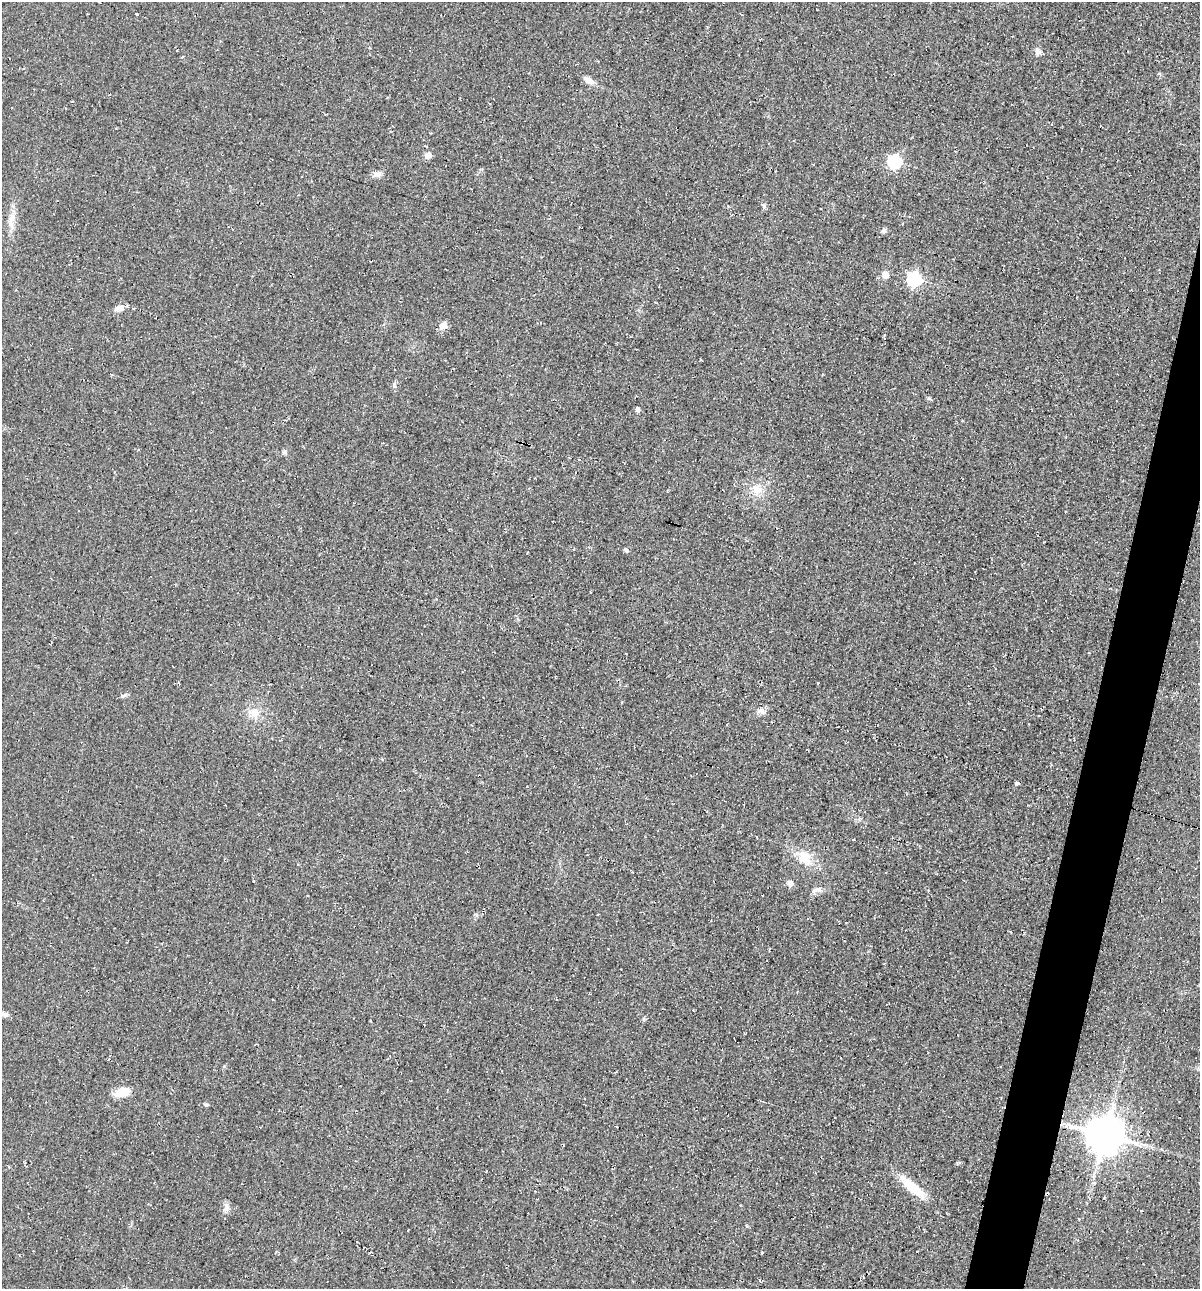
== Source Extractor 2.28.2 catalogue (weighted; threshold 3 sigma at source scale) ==
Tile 10 of 4 x 4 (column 2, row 3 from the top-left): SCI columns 1320-2517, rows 1298-2584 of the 5225 x 5189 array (HDU 1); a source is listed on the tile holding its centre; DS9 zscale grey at full resolution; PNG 1202 x 1291 px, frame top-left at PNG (2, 2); no overlay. Shown black and unused: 3% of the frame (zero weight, under 2 of 3 exposures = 1% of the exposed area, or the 3 px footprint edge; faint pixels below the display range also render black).
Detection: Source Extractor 2.28.2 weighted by HDU 2 'WHT'; one run over the whole footprint, this tile lists its part. Background 0.0842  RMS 0.014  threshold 0.0626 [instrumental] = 3 sigma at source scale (4.5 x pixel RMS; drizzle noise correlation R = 1.50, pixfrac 1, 0.05/0.05 arcsec/px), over >= 5 px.
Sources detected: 40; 1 cosmic-ray / hot-pixel residue — not listed; the other 39 listed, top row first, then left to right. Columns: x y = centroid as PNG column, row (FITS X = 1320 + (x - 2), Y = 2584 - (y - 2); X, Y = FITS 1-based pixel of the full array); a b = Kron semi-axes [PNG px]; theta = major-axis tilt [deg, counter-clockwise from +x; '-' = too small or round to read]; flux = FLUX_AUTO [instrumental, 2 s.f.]
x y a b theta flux
136 14 3 3 - 6.9
1037 51 10 7 -68 6.6
588 80 13 7 -30 10
428 155 7 6 - 8.4
894 161 6 6 - 190
376 174 11 8 11 6.5
764 206 7 5 -69 3
12 217 13 9 76 12
884 230 7 6 - 3.2
885 275 6 6 - 14
914 279 6 6 - 250
119 308 15 8 15 7.8
443 326 5 5 - 32
394 385 11 4 -83 3
929 398 6 4 -19 1.8
637 409 5 4 - 5.1
285 452 7 5 -63 2.6
579 460 3 3 - 1.9
756 489 15 12 -67 19
353 503 3 2 - 1.2
626 550 6 5 - 2.4
818 683 2 2 - 1.1
125 695 8 5 31 2.8
761 711 10 8 -39 6.3
254 712 14 13 - 16
1017 783 4 4 - 3.9
853 840 3 2 - 1.6
805 858 25 16 -53 29
790 883 8 7 - 6.4
817 890 17 5 19 6.7
4 1014 10 6 -24 6.1
122 1092 16 9 16 26
206 1105 7 3 -7 2
616 1126 3 2 - 1.4
1105 1135 12 11 - 3600
912 1187 30 9 -40 45
535 1191 3 3 - 0.94
226 1207 13 8 84 7.3
1142 1211 3 3 - 2.2
Isophote crosses this tile's border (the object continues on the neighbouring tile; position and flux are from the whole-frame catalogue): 1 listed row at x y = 4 1014
Unlisted compact peaks at least as high as the median listed source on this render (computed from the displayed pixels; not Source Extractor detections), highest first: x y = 747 1226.